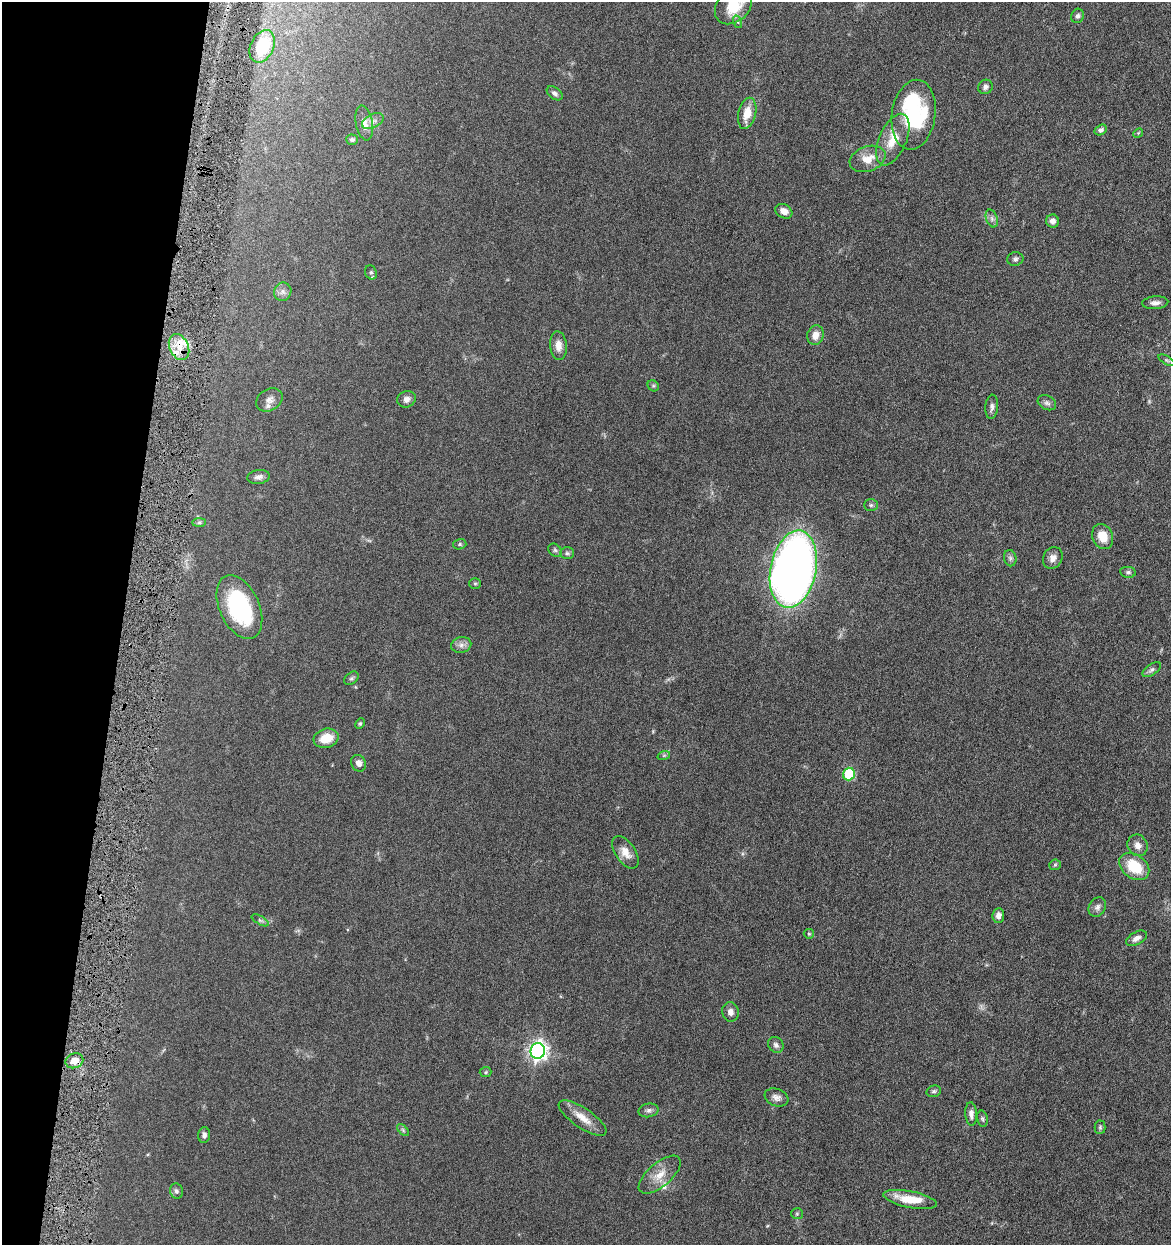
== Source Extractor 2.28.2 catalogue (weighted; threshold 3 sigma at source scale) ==
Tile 9 of 4 x 4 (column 1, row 3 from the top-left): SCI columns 242-1410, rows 1249-2491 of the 5040 x 4982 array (HDU 1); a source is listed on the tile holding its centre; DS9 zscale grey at full resolution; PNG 1173 x 1247 px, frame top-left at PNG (2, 2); each listed source drawn as its Kron ellipse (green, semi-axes under 4 px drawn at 4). Shown black and unused: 10% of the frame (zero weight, under 4 of 8 exposures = <1% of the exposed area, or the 3 px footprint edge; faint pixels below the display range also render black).
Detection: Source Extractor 2.28.2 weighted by HDU 2 'WHT'; one run over the whole footprint, this tile lists its part. Background 0.042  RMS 0.0046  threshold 0.0189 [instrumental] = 3 sigma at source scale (4.09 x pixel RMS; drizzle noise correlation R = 1.36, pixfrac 0.8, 0.05/0.05 arcsec/px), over >= 5 px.
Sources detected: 85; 1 too faint to see at this stretch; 2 inside a brighter object's white glare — neither listed nor drawn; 3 inside a brighter listed object's ellipse — not listed separately; the other 79 listed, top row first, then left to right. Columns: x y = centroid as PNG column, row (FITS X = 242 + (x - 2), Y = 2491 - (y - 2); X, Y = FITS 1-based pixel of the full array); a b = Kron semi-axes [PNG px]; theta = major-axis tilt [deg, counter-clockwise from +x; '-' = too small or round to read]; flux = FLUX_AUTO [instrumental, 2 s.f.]
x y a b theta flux
733 6 21 15 44 11
1078 16 7 6 - 1.2
738 22 6 4 -72 0.7
262 46 17 11 65 18
985 87 7 7 - 1.5
555 93 9 5 -37 1.3
747 113 16 8 76 6.8
914 115 35 22 82 27
373 121 11 7 26 2
364 123 17 8 -79 4
1101 130 6 4 33 1.2
1138 133 5 4 - 0.44
352 140 6 5 - 0.89
893 140 27 13 66 9.5
868 159 18 12 19 6.1
784 211 9 6 -29 3.2
992 218 9 5 -71 1.4
1053 221 6 6 - 1.6
1015 259 8 6 11 1.1
371 272 7 5 -67 0.9
283 292 9 8 - 1.8
1155 303 13 6 4 1.9
815 335 10 8 73 3.5
558 346 14 8 -85 3.2
179 347 13 9 -66 5.6
1166 360 9 4 -31 0.75
653 386 6 5 - 0.68
406 399 9 8 - 2
269 400 14 10 32 2.9
1047 403 10 7 -27 1.3
992 407 12 6 84 1.6
259 477 11 7 9 1.6
871 505 7 5 -1 0.78
199 523 7 4 1 0.72
1103 536 13 10 -66 6.5
460 544 7 5 15 0.73
555 550 7 6 - 0.85
567 553 7 5 0 0.89
1010 558 8 6 -77 1.1
1053 558 11 9 60 2.5
793 569 39 23 79 320
1128 572 8 5 -8 0.91
475 584 6 5 - 0.62
239 607 34 20 -65 37
461 645 10 8 12 1.9
1152 670 10 5 34 1.3
351 678 8 5 40 0.86
360 723 6 4 63 0.59
326 738 12 9 17 7.2
664 755 6 4 19 0.6
359 763 8 7 - 2.1
849 774 6 5 - 24
1138 845 11 10 - 2.6
625 852 18 10 -56 4.8
1055 865 5 5 - 0.59
1134 867 16 11 -35 13
1097 907 10 8 59 1.7
998 915 7 6 - 2.3
260 920 9 4 -30 0.85
809 934 5 5 - 0.48
1136 938 11 6 29 2.1
730 1012 10 8 -79 2.1
776 1045 8 7 - 1.4
538 1051 8 7 - 180
74 1061 9 7 20 4.1
486 1072 6 5 - 0.59
934 1091 7 5 16 0.85
776 1097 12 8 -21 2.1
648 1110 10 6 11 1.4
971 1114 12 6 -86 2.3
582 1118 28 10 -34 5.7
982 1119 8 5 -79 0.78
1100 1127 7 5 89 0.78
403 1130 7 4 -46 0.72
204 1135 8 6 85 1.4
660 1175 26 11 40 6.2
176 1191 8 6 -73 1.1
910 1199 27 8 -11 8.4
797 1214 6 5 - 0.64
Overlapping masked pixels (flux is a lower limit): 2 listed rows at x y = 179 347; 74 1061
Isophote crosses this tile's border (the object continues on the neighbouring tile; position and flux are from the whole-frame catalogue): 1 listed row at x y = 733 6